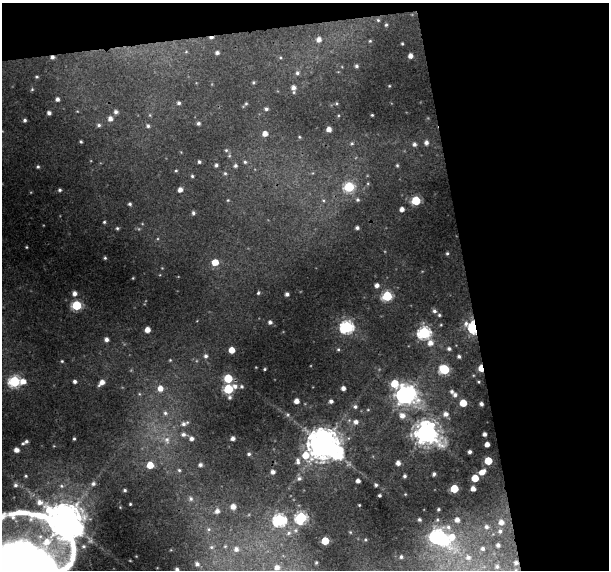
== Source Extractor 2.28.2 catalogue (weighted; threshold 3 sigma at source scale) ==
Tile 2 of 2 x 2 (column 2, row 1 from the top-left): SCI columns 608-1214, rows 586-1153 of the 1214 x 1167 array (HDU 1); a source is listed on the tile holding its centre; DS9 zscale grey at full resolution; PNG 611 x 572 px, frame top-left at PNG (2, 3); no overlay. Shown black and unused: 27% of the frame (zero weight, under 3 of 4 exposures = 1% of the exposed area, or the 3 px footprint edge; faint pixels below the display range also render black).
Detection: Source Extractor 2.28.2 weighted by HDU 2 'WHT'; one run over the whole footprint, this tile lists its part. Background 0.0207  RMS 0.0035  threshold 0.0158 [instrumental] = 3 sigma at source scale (4.5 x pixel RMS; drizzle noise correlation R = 1.50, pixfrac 1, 0.0396/0.0396 arcsec/px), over >= 5 px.
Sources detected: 195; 1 too faint to see at this stretch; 3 inside a brighter object's white glare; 2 cosmic-ray / hot-pixel residue — not listed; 5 inside a brighter listed object's ellipse — not listed separately; the other 184 listed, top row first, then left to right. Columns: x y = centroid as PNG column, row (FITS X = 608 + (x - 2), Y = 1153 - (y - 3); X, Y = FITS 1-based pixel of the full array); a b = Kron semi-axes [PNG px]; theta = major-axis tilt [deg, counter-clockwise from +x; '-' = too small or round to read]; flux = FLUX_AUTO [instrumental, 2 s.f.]
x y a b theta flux
378 20 5 5 - 0.58
386 25 4 4 - 0.53
319 39 6 6 - 1.9
370 41 4 4 - 0.4
402 44 3 2 - 0.37
186 52 6 4 2 0.4
217 53 4 4 - 1
410 56 4 4 - 2
52 57 4 4 - 1.1
280 58 5 3 - 0.44
356 66 4 3 - 0.63
297 73 6 5 - 0.89
37 77 4 3 - 0.44
253 82 3 3 - 0.44
389 86 3 2 - 0.25
293 88 6 5 - 1.7
32 89 4 4 - 0.4
57 99 4 4 - 1.1
179 103 4 4 - 0.75
246 104 5 4 - 0.43
266 109 4 4 - 0.8
116 112 5 5 - 1.1
49 113 4 4 - 1.2
150 115 6 3 -72 0.42
372 115 3 3 - 0.36
110 119 6 6 - 1.9
25 120 3 3 - 0.72
198 123 4 4 - 0.78
99 125 5 5 - 0.77
148 126 5 5 - 0.74
329 129 4 4 - 2.3
265 134 5 5 - 2.5
299 137 4 3 - 0.36
81 142 3 3 - 0.47
352 143 6 4 17 0.61
426 143 6 5 - 1.4
414 144 6 5 - 1.1
226 150 5 4 - 0.49
199 162 4 3 - 0.69
245 162 5 4 - 0.56
216 165 4 4 - 0.72
397 165 6 5 - 0.63
235 166 5 4 - 0.82
38 167 4 4 - 0.55
176 171 4 3 - 0.39
225 173 5 5 - 0.57
192 176 4 4 - 0.49
349 187 6 6 - 28
60 190 4 4 - 0.66
180 190 5 4 - 2
228 200 4 4 - 0.34
323 200 6 5 - 0.66
357 200 6 6 - 0.92
416 201 5 5 - 19
130 204 4 4 - 0.69
402 209 4 4 - 1.9
193 213 5 4 - 0.78
104 222 3 3 - 0.47
117 228 5 4 - 0.52
357 228 5 4 - 0.99
26 247 3 2 - 0.3
447 253 4 3 - 0.56
105 258 3 3 - 0.4
215 262 6 5 - 6
377 285 5 5 - 1.7
74 293 5 5 - 1.7
258 293 5 4 - 0.58
287 294 4 4 - 1.2
387 296 6 5 - 29
77 305 5 5 - 25
434 311 5 5 - 1
439 315 4 4 - 0.52
270 322 4 4 - 1.1
466 323 9 7 -83 1.7
347 327 6 6 - 64
473 327 7 5 -85 37
147 330 4 4 - 3.1
424 333 6 6 - 57
106 339 5 4 - 1.4
430 343 7 6 - 2.4
338 349 5 4 - 0.49
449 349 4 4 - 0.86
232 350 5 5 - 4.6
206 356 6 5 - 0.97
459 356 3 3 - 0.67
170 360 4 4 - 0.33
62 361 4 4 - 0.44
481 368 6 4 -77 7.2
265 369 3 2 - 0.41
444 369 6 5 - 22
228 378 5 5 - 16
14 381 6 6 - 41
23 381 7 6 - 2.6
75 381 4 4 - 0.99
102 382 7 5 45 2.6
478 382 3 2 - 0.36
394 384 11 8 -41 11
241 386 5 4 - 0.68
160 388 7 6 - 3
343 388 4 4 - 1.7
229 389 7 5 23 24
139 394 5 3 - 0.42
405 395 8 7 - 200
455 395 6 5 - 1.1
229 397 6 5 - 0.81
296 401 4 4 - 2.5
331 401 4 4 - 1.3
463 403 5 5 - 8.8
481 404 4 3 - 1.1
355 407 5 5 - 0.9
165 413 6 6 - 1
446 414 6 6 - 1.9
288 415 6 6 - 0.67
402 415 7 7 - 2.6
356 422 7 6 - 1.9
184 424 12 6 23 1.7
426 433 9 8 - 360
183 434 8 6 -6 1.4
484 434 4 4 - 1.2
191 438 5 5 - 1.5
233 438 4 4 - 1.4
74 439 3 3 - 0.45
167 440 13 8 -81 3.1
26 441 4 3 - 0.8
23 443 4 4 - 0.49
323 443 11 10 - 850
487 444 4 4 - 2.4
16 450 5 4 - 2.1
470 452 4 3 - 1
249 454 5 4 - 0.62
298 461 10 6 -83 1.6
488 461 5 5 - 11
398 463 4 4 - 1.9
150 465 5 5 - 6.6
200 465 5 5 - 1.1
179 470 5 5 - 0.7
273 472 4 4 - 1.4
482 472 7 5 33 2.9
434 474 4 3 - 0.97
26 476 5 4 - 0.49
405 476 4 3 - 0.74
299 478 7 6 - 1.2
475 478 5 5 - 8.5
358 481 4 4 - 1.6
93 484 6 5 - 0.9
15 485 6 6 - 1.1
376 485 4 3 - 0.68
473 488 4 4 - 2.2
454 489 5 5 - 13
125 490 3 3 - 0.52
405 494 4 3 - 0.28
379 495 3 3 - 0.62
191 499 7 7 - 1.4
130 504 3 3 - 0.36
359 505 3 2 - 0.34
233 506 6 6 - 2.5
217 511 7 6 - 2
301 518 7 7 - 32
64 520 30 25 -84 950
279 520 7 6 - 57
419 520 4 3 - 0.67
501 522 6 5 - 1.9
486 527 6 5 - 0.97
209 529 8 6 -1 1.1
500 531 5 4 - 0.75
350 532 5 4 - 0.41
289 533 8 7 - 1.7
437 536 7 6 - 82
452 537 39 14 -78 14
365 540 5 4 - 0.44
325 541 5 5 - 10
498 545 4 4 - 0.96
225 546 6 5 - 0.61
211 547 7 6 - 0.94
236 549 7 7 - 2.1
483 549 5 5 - 1
401 557 4 4 - 0.69
468 557 8 8 - 2.1
26 561 30 11 -34 270
316 562 3 2 - 0.38
197 564 5 5 - 1.2
497 566 7 6 - 1.1
277 567 8 7 - 2.8
177 569 4 3 - 0.9
Overlapping masked pixels (flux is a lower limit): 3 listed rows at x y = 52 57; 473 327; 481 368
Isophote crosses this tile's border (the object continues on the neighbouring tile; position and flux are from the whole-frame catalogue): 3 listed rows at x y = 64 520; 26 561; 177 569